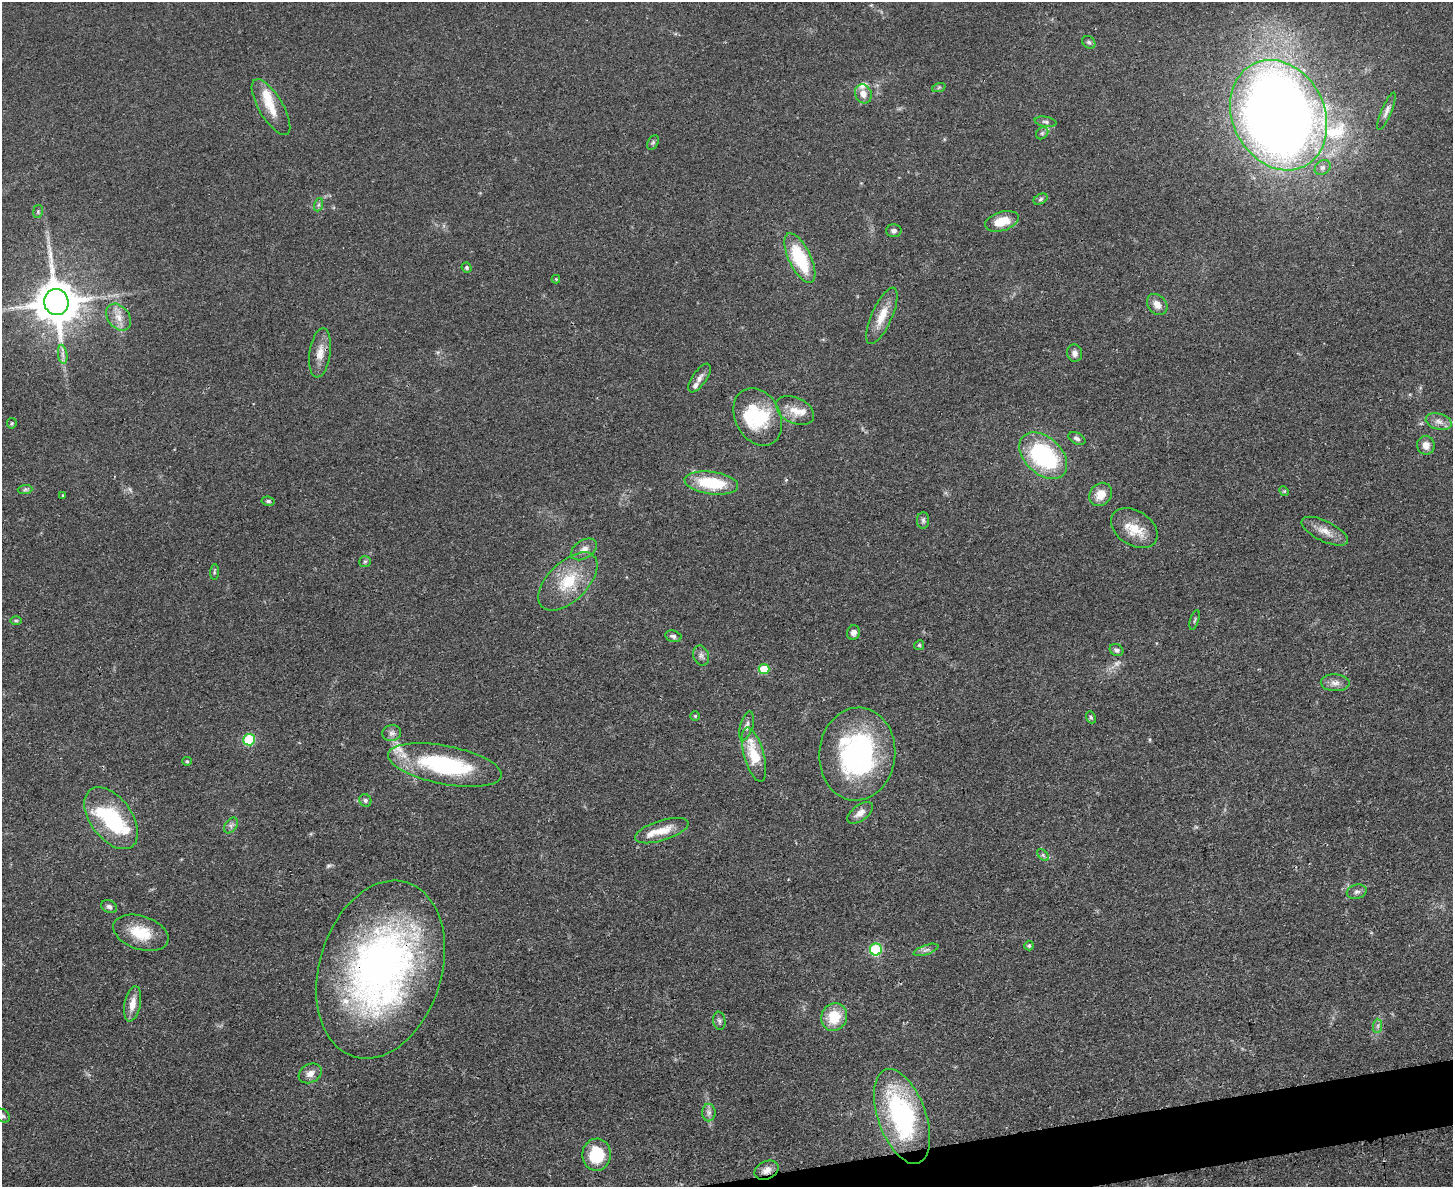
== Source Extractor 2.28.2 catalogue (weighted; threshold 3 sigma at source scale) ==
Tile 5 of 3 x 4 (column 2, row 2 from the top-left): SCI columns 1594-3044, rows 2383-3567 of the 4750 x 4765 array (HDU 1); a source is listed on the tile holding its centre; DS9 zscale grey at full resolution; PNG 1455 x 1189 px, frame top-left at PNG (2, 2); each listed source drawn as its Kron ellipse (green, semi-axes under 4 px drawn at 4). Shown black and unused: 2% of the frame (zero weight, under 3 of 4 exposures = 2% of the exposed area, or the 3 px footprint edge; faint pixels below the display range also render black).
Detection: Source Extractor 2.28.2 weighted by HDU 2 'WHT'; one run over the whole footprint, this tile lists its part. Background 0.0459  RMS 0.0051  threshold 0.0232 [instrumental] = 3 sigma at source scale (4.5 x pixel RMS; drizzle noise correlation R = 1.50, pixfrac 1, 0.05/0.05 arcsec/px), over >= 5 px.
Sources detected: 98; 1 too faint to see at this stretch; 2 inside a brighter object's white glare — neither listed nor drawn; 8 inside a brighter listed object's ellipse — not listed separately; the other 87 listed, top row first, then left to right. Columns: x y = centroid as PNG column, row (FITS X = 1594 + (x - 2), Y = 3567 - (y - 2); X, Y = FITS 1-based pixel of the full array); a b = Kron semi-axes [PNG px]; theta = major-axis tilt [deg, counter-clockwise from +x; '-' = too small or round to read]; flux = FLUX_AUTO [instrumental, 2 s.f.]
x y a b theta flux
1089 42 7 5 -40 1.1
939 87 7 4 19 0.79
863 94 10 8 -65 4.2
271 107 31 12 -59 11
1386 111 20 5 67 2.5
1279 115 57 46 -63 770
1046 122 11 5 -10 1.4
1042 133 7 5 44 1.2
653 142 8 5 63 1
1323 167 8 6 42 1.8
1041 199 7 5 29 1.1
318 205 7 4 70 0.96
38 211 7 4 80 0.79
1002 221 17 9 18 10
894 231 8 6 2 1.6
800 258 27 11 -64 30
467 268 5 4 - 0.96
556 279 4 4 - 0.47
56 302 13 12 - 2000
1157 304 12 9 -49 4.2
882 316 30 10 66 9.5
118 317 15 10 -53 5.5
320 353 25 10 82 6.6
1075 353 9 7 -83 2.7
63 354 9 4 -81 1.9
700 378 17 7 56 3
795 410 20 12 -26 7.6
758 417 30 22 -63 30
1439 422 13 8 -16 3.3
12 423 5 5 - 0.7
1077 439 9 5 -27 1.6
1426 445 9 8 - 3.7
1043 456 28 18 -43 63
711 483 27 11 -7 26
25 489 7 4 2 1
1284 491 5 4 - 0.63
1101 494 12 10 49 7
63 495 4 3 - 0.71
268 501 6 4 -9 1
923 520 8 6 -89 1.3
1134 528 25 17 -33 12
1325 531 25 10 -26 6.2
584 549 14 9 33 3.9
365 562 6 5 - 1
214 572 8 4 84 0.78
568 581 36 19 44 22
16 620 6 4 -1 0.69
1195 620 10 2 72 0.7
853 632 7 6 - 2
673 636 8 5 -14 1.6
919 645 5 4 - 0.65
1116 650 7 5 -31 1.5
701 656 10 7 -74 2.1
764 669 5 5 - 14
1335 683 14 8 -2 3.4
695 716 4 4 - 0.71
1091 717 6 4 -67 0.9
747 726 15 6 74 2.5
392 733 9 8 - 2.2
249 740 6 5 - 38
857 754 46 38 85 96
754 755 28 10 -74 18
187 761 5 4 - 0.63
445 765 58 19 -11 64
365 800 6 5 - 1.2
860 813 15 7 37 4
111 818 35 20 -54 40
231 825 9 5 56 1.6
662 831 28 10 17 9.3
1043 855 7 4 -46 0.91
1357 892 10 7 12 1.8
109 907 8 6 -23 1.6
141 933 28 16 -18 16
1029 946 5 4 - 0.92
876 949 6 6 - 41
926 950 13 4 19 1.8
380 969 91 61 73 250
133 1004 18 8 78 5.7
834 1017 14 12 64 14
719 1021 9 6 -80 1.4
1378 1026 7 4 89 1.2
310 1073 12 9 29 3.8
709 1113 9 6 -90 2
2 1116 8 6 -33 1.4
902 1116 50 24 -71 87
597 1155 16 14 83 19
767 1170 13 8 27 3.7
Overlapping masked pixels (flux is a lower limit): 2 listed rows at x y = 380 969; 767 1170
Isophote crosses this tile's border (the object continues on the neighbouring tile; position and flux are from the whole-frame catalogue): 1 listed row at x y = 2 1116